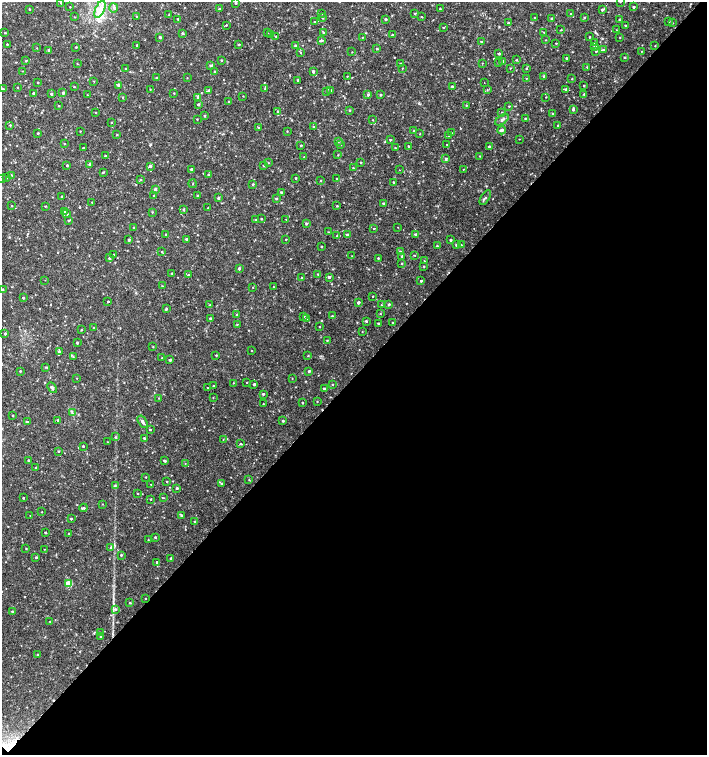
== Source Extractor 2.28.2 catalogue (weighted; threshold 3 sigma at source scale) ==
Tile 15 of 4 x 4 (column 3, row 4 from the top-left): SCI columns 3044-4453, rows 1-1506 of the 6023 x 6029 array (HDU 1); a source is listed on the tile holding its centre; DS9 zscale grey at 2 x 2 block average (1 PNG px = mean of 2 x 2 image px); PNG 709 x 757 px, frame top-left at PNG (2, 2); each listed source drawn as its Kron ellipse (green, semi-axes under 4 px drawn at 4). Shown black and unused: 50% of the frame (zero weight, under 2 of 3 exposures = <1% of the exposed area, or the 3 px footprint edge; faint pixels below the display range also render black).
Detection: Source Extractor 2.28.2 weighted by HDU 2 'WHT'; one run over the whole footprint, this tile lists its part. Background 0.0335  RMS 0.0037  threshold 0.0167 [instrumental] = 3 sigma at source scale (4.5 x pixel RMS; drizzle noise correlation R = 1.50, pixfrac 1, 0.0396/0.0396 arcsec/px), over >= 5 px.
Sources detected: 366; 3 cosmic-ray / hot-pixel residue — neither listed nor drawn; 1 coinciding with a brighter row at this scale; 3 inside a brighter listed object's ellipse — not listed separately; the other 359 listed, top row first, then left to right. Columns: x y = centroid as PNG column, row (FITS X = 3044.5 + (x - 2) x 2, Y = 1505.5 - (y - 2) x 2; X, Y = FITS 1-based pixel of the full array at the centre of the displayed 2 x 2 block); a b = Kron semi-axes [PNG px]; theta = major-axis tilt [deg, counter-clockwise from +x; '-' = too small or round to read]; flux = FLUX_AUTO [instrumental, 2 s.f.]
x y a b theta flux
61 2 2 2 - 0.64
620 2 3 2 - 0.68
236 3 2 2 - 0.76
70 7 2 2 - 0.43
634 7 2 2 - 1.2
114 8 4 4 - 1.7
29 9 2 2 - 2.1
100 9 9 4 66 5.8
219 9 3 2 - 0.42
440 9 2 2 - 0.52
602 10 2 2 - 2
415 13 3 3 - 0.86
321 14 2 2 - 0.38
571 14 2 2 - 0.49
169 15 2 2 - 0.57
74 17 3 2 - 0.38
136 17 3 2 - 0.53
422 17 3 2 - 0.44
584 17 2 2 - 0.75
322 18 2 2 - 0.56
535 18 2 2 - 0.62
551 18 2 2 - 0.62
177 19 2 2 - 0.66
386 19 2 2 - 1.2
619 20 3 2 - 0.38
669 21 2 2 - 0.61
315 22 3 2 - 1.3
508 23 3 2 - 0.76
672 23 2 2 - 0.33
226 25 2 2 - 0.61
625 25 2 2 - 0.75
443 28 2 2 - 0.54
561 30 2 2 - 0.52
616 30 2 2 - 0.23
544 32 3 2 - 0.5
5 33 2 2 - 0.71
183 33 3 2 - 0.98
267 33 2 2 - 0.3
323 33 2 2 - 0.72
271 35 3 3 - 1.1
392 35 3 2 - 0.85
276 36 2 2 - 0.47
160 37 3 2 - 1.2
362 37 2 2 - 0.32
590 37 2 2 - 0.59
620 37 2 2 - 0.45
322 40 4 2 - 0.85
546 40 2 2 - 0.35
482 42 2 2 - 0.99
556 43 2 2 - 0.52
595 43 2 2 - 0.47
7 44 2 2 - 0.46
239 44 3 2 - 0.5
137 45 2 2 - 0.61
295 46 3 3 - 1.1
595 46 3 3 - 0.95
655 46 2 2 - 0.42
76 47 2 2 - 0.51
37 48 2 2 - 0.35
377 49 3 2 - 0.77
49 50 2 2 - 1.5
603 50 4 3 - 1.1
596 51 2 2 - 1.1
641 51 2 2 - 0.32
300 52 3 2 - 0.66
352 52 2 2 - 0.34
499 54 2 2 - 1.1
625 57 2 2 - 0.75
566 58 3 2 - 0.74
221 60 3 2 - 0.7
517 60 3 3 - 0.76
26 61 3 2 - 0.51
503 61 3 2 - 1.2
400 63 3 2 - 0.61
482 63 2 2 - 0.36
498 63 2 2 - 0.57
77 64 2 2 - 0.34
211 65 3 3 - 1.2
587 67 3 2 - 0.49
126 68 2 2 - 0.46
402 68 2 2 - 0.44
510 68 2 2 - 0.41
526 68 2 2 - 0.72
22 71 3 2 - 0.4
313 71 3 3 - 1.8
215 72 3 2 - 1.3
347 76 2 2 - 0.38
544 77 3 3 - 0.96
157 78 2 2 - 1
187 78 2 2 - 0.33
526 78 2 2 - 0.41
572 79 2 2 - 0.53
298 80 2 2 - 1.8
94 81 2 2 - 0.4
38 83 2 2 - 0.44
484 83 2 2 - 0.3
119 85 3 3 - 1.6
584 86 2 2 - 0.56
17 87 2 2 - 0.37
74 87 2 2 - 0.61
452 87 2 2 - 1
265 88 3 2 - 0.55
3 89 2 2 - 1.2
150 89 2 2 - 0.43
566 89 4 3 - 0.97
209 90 3 3 - 0.78
331 90 3 3 - 1.6
487 90 2 2 - 0.43
327 91 2 2 - 0.59
33 93 2 2 - 0.94
63 93 3 3 - 1.3
174 93 2 2 - 0.44
51 94 2 2 - 1.2
584 94 2 2 - 0.73
87 95 2 2 - 0.33
368 95 2 2 - 1.3
380 95 2 2 - 0.87
243 96 2 2 - 0.33
122 97 2 2 - 0.57
198 97 3 3 - 1.7
546 97 2 2 - 0.39
228 102 2 2 - 0.51
198 104 3 2 - 0.99
59 106 2 2 - 0.6
466 106 3 2 - 0.5
509 106 3 2 - 0.57
573 109 3 3 - 1.7
350 111 3 2 - 0.45
278 112 3 2 - 0.98
502 112 2 2 - 0.49
96 113 2 2 - 0.4
553 114 2 2 - 0.85
205 116 3 2 - 0.65
197 119 2 2 - 0.49
525 119 2 2 - 0.68
373 120 3 2 - 0.33
502 120 8 3 35 1.9
112 122 3 2 - 0.4
10 125 2 2 - 0.73
558 126 2 2 - 0.87
258 127 2 2 - 0.36
313 127 3 2 - 0.7
501 130 4 2 - 2.3
80 131 3 2 - 0.37
287 131 2 2 - 0.45
414 131 2 2 - 0.61
38 133 2 2 - 0.71
452 133 2 2 - 0.45
420 134 2 2 - 0.39
117 135 2 2 - 0.49
449 136 3 2 - 0.85
519 139 2 2 - 0.34
390 140 2 2 - 0.69
338 141 3 3 - 1.2
64 143 2 2 - 0.55
447 144 2 2 - 0.34
301 145 2 2 - 0.86
340 145 2 2 - 0.51
408 146 2 2 - 0.62
489 147 3 2 - 1.5
83 148 2 2 - 0.57
395 148 2 2 - 0.56
338 155 2 2 - 0.43
105 156 2 2 - 1
480 156 2 2 - 0.45
304 157 2 2 - 0.4
446 159 3 3 - 1.3
361 162 3 2 - 0.6
268 163 2 2 - 0.5
90 164 4 3 - 0.93
67 166 2 2 - 0.81
150 166 3 3 - 1.7
264 166 2 2 - 0.63
353 168 2 2 - 0.52
191 169 2 2 - 1.3
463 169 2 2 - 0.31
399 170 2 2 - 0.24
103 172 3 2 - 0.69
11 175 3 2 - 0.35
209 175 2 2 - 1.3
6 178 2 2 - 0.39
296 178 2 2 - 0.77
2 179 2 2 - 0.37
337 179 2 2 - 0.69
140 180 3 2 - 0.6
321 181 2 2 - 0.48
393 182 2 2 - 0.73
193 184 4 2 - 0.4
253 184 2 2 - 0.89
155 189 3 3 - 1.5
281 192 2 2 - 0.85
154 195 2 2 - 0.44
62 196 2 2 - 0.46
197 196 2 2 - 0.94
218 198 3 2 - 1.5
276 198 3 2 - 0.98
485 198 8 3 58 1.4
92 202 2 2 - 0.39
384 203 3 3 - 0.83
12 206 2 2 - 0.46
45 206 2 2 - 0.49
337 206 3 2 - 0.61
208 208 2 2 - 1.7
183 210 3 2 - 1.1
64 211 3 2 - 0.9
152 212 3 2 - 0.56
67 214 3 3 - 1.1
261 219 2 2 - 0.73
286 219 2 2 - 0.37
256 220 2 2 - 0.95
68 221 3 2 - 0.66
306 224 3 3 - 1
397 227 2 2 - 0.52
133 228 3 2 - 0.42
374 229 2 2 - 0.51
328 232 2 2 - 0.38
166 234 2 2 - 0.78
415 234 2 2 - 0.96
347 235 3 2 - 2
337 236 2 2 - 0.42
186 239 2 2 - 1.2
286 239 2 2 - 0.48
129 240 2 2 - 1.1
451 240 2 2 - 1.1
456 245 3 3 - 1.1
461 245 2 2 - 0.48
437 246 2 2 - 0.62
321 247 2 2 - 0.65
162 252 2 2 - 0.52
400 252 3 2 - 1.1
114 254 2 2 - 0.45
414 255 2 2 - 0.46
352 256 2 2 - 0.35
402 256 2 2 - 0.91
109 258 2 2 - 0.81
378 258 2 2 - 0.68
424 261 2 2 - 0.49
402 264 2 2 - 0.54
424 266 2 2 - 0.6
239 268 3 2 - 1.6
172 273 2 2 - 0.53
318 274 2 2 - 0.59
188 275 3 2 - 0.84
329 277 3 3 - 1.4
302 278 2 2 - 0.71
45 280 2 2 - 0.42
421 281 2 2 - 1.2
162 286 2 2 - 0.49
253 287 2 2 - 0.31
274 287 3 2 - 0.43
3 289 3 3 - 0.67
373 296 2 2 - 0.42
23 298 2 2 - 1.1
108 301 2 2 - 0.71
358 303 3 2 - 1.8
389 304 3 2 - 1.1
210 305 2 2 - 0.45
381 305 2 2 - 0.43
166 309 2 2 - 1.1
380 314 2 2 - 0.38
237 315 2 2 - 0.83
304 316 2 2 - 0.78
332 316 2 2 - 0.64
210 318 3 2 - 0.92
307 318 3 2 - 1.2
366 321 3 2 - 0.88
392 322 2 2 - 0.56
237 324 2 2 - 0.4
378 324 2 2 - 1.3
319 327 2 2 - 0.49
94 328 2 2 - 1.6
81 330 3 2 - 0.51
362 332 2 2 - 0.37
5 334 3 2 - 1.1
327 340 2 2 - 0.51
77 343 2 2 - 1.1
153 347 2 2 - 0.37
252 351 2 2 - 0.42
59 352 3 3 - 1.5
216 355 2 2 - 0.64
73 356 3 2 - 0.52
308 356 2 2 - 0.47
162 358 2 2 - 0.67
170 360 2 2 - 1.4
45 367 3 3 - 0.83
20 371 2 2 - 0.71
309 371 2 2 - 1.1
77 378 2 2 - 0.39
292 378 3 2 - 0.35
247 382 2 2 - 0.37
233 383 3 2 - 0.36
254 384 2 2 - 1.5
332 384 2 2 - 0.51
213 386 2 2 - 0.87
52 387 6 3 -46 1.7
207 388 2 2 - 0.36
324 389 2 2 - 1.1
263 394 2 2 - 1.3
159 398 2 2 - 0.33
213 398 2 2 - 0.32
317 401 2 2 - 0.46
302 403 2 2 - 0.61
263 404 2 2 - 0.45
72 413 3 2 - 0.87
13 415 2 2 - 0.65
58 420 3 2 - 0.99
283 421 2 2 - 1.2
27 422 2 2 - 0.98
142 422 7 3 -56 2.2
150 429 2 2 - 0.81
115 437 3 2 - 0.6
144 438 2 2 - 1
223 439 2 2 - 0.35
107 442 2 2 - 0.34
241 444 3 3 - 0.62
83 446 2 2 - 0.79
58 451 2 2 - 0.65
28 460 2 2 - 0.93
164 461 4 2 - 0.96
185 464 3 2 - 0.36
36 468 2 2 - 0.77
146 477 2 2 - 0.51
249 480 3 2 - 0.43
167 482 2 2 - 0.62
221 483 3 2 - 0.7
151 484 2 2 - 0.37
115 485 3 3 - 0.73
177 488 2 2 - 1.2
137 494 2 2 - 0.37
23 498 2 2 - 0.79
163 498 3 2 - 0.56
151 499 2 2 - 0.59
102 504 2 2 - 0.35
83 508 4 2 - 1.3
41 512 2 2 - 0.37
30 515 2 2 - 0.25
181 515 2 2 - 1.1
71 519 2 2 - 1.1
195 522 2 2 - 0.97
45 533 2 2 - 1
69 533 2 2 - 0.67
155 537 2 2 - 0.97
148 540 2 2 - 0.46
111 547 3 3 - 1
26 548 2 2 - 0.53
44 549 2 2 - 0.29
121 555 2 2 - 0.84
36 557 2 2 - 0.99
171 558 2 2 - 1.6
157 562 3 2 - 1
69 584 3 3 - 24
145 598 2 2 - 0.36
130 603 2 2 - 0.79
115 609 4 4 - 1.5
12 612 2 2 - 1.1
50 622 2 2 - 0.57
100 633 3 2 - 0.47
101 636 3 2 - 1.2
38 654 2 2 - 0.71
Isophote crosses this tile's border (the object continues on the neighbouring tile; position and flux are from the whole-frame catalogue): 2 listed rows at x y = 620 2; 2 179
Diffuse or blended objects may show on this block-average render without a row.